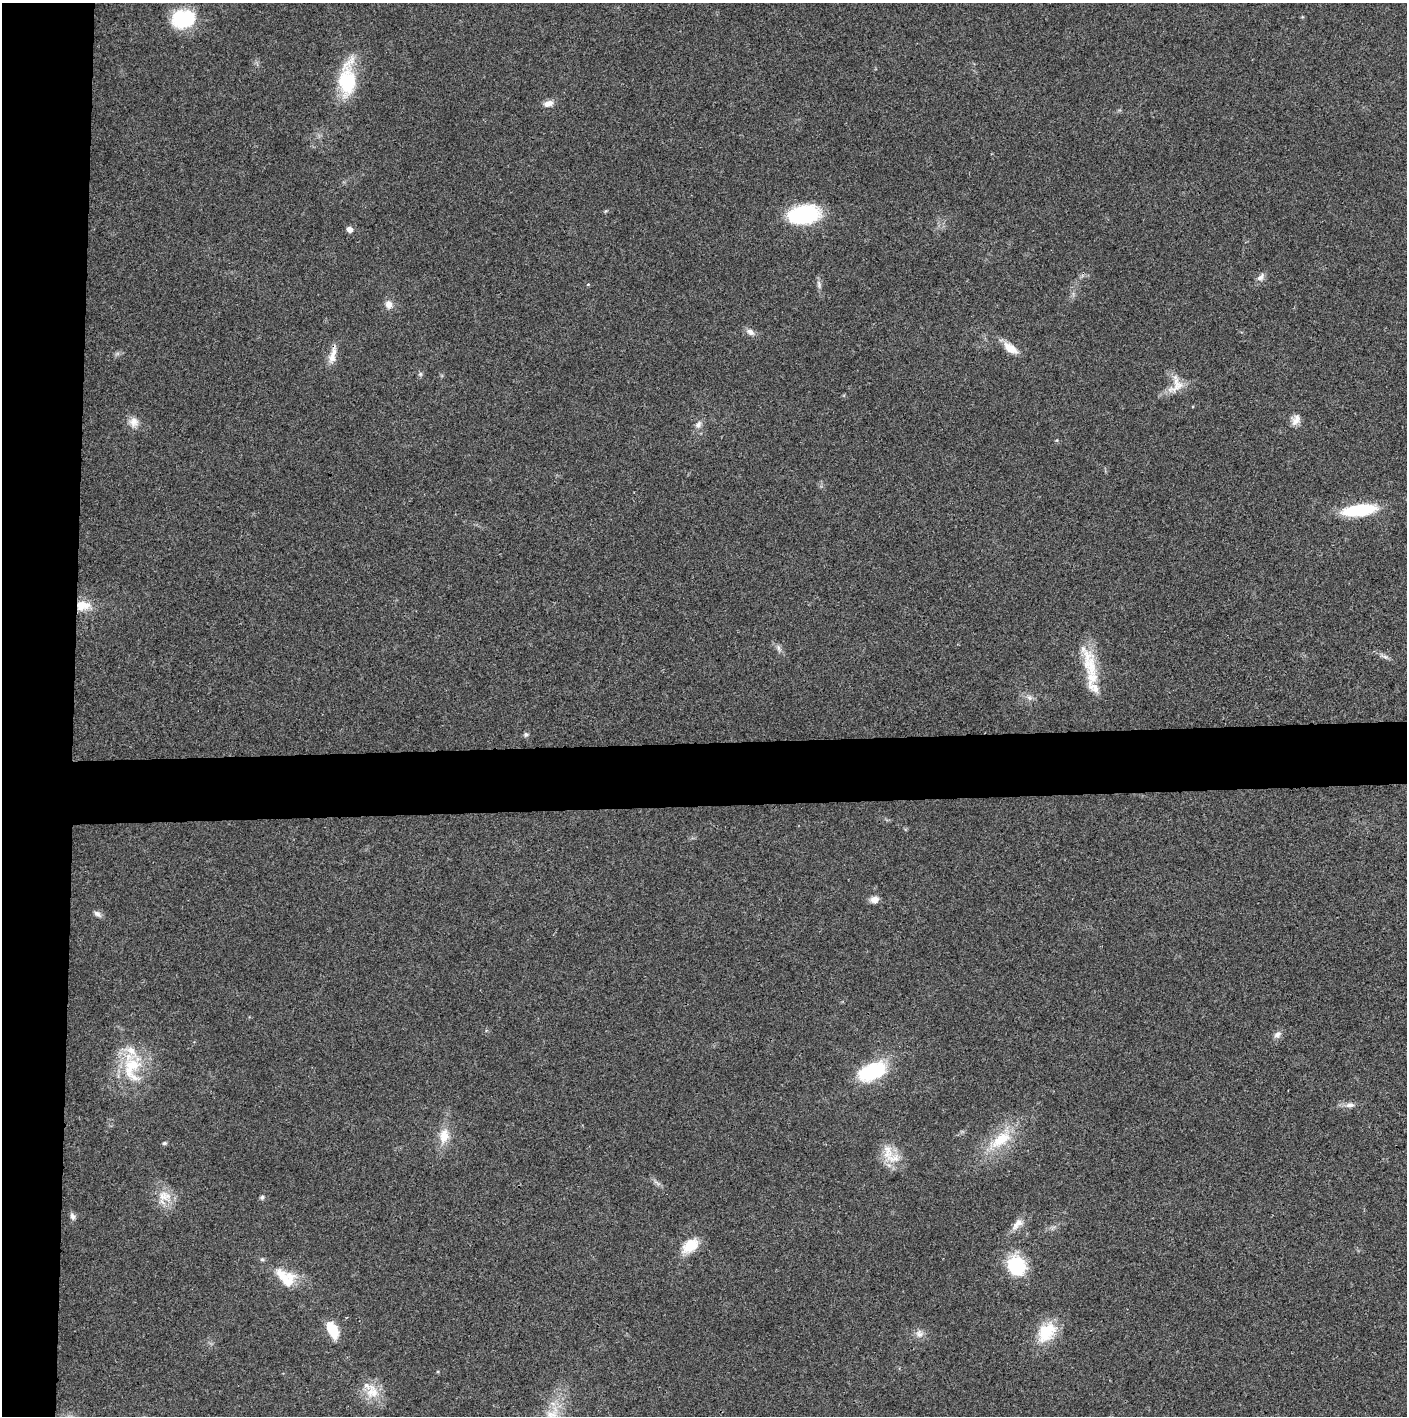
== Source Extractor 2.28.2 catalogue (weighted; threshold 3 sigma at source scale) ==
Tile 4 of 3 x 3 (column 1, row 2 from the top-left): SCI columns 4-1408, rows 1416-2829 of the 4220 x 4243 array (HDU 1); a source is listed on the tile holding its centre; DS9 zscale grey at full resolution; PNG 1409 x 1418 px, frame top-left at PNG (2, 3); no overlay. Shown black and unused: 9% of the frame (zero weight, under 3 of 4 exposures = <1% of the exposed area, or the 3 px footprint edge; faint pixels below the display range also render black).
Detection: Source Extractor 2.28.2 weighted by HDU 2 'WHT'; one run over the whole footprint, this tile lists its part. Background 0.0195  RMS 0.0041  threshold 0.0185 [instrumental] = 3 sigma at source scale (4.5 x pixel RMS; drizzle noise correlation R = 1.50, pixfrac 1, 0.05/0.05 arcsec/px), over >= 5 px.
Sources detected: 50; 5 inside a brighter listed object's ellipse — not listed separately; the other 45 listed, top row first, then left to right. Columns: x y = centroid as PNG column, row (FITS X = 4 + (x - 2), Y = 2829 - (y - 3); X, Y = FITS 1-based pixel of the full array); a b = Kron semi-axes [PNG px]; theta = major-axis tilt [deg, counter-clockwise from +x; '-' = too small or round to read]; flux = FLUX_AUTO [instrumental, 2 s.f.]
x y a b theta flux
183 19 25 19 6 23
347 80 47 20 86 23
548 103 13 8 16 2.7
804 215 31 18 8 34
349 229 5 5 - 2.9
1261 277 12 7 46 1.8
588 284 5 3 - 0.37
819 284 14 4 -82 1.3
388 304 11 9 -80 2.8
750 332 12 7 -32 2.2
1010 348 20 10 -35 5.3
333 355 28 8 77 4.2
420 374 6 5 - 0.71
1176 385 28 17 69 6.6
1296 420 15 10 64 3
134 422 13 12 - 3.6
698 425 10 8 46 1.8
1359 510 32 11 8 27
83 605 19 13 3 7.2
778 648 10 4 -79 1
1385 656 9 4 -9 1.1
1090 666 39 20 -76 15
1029 697 8 5 -58 1.2
526 734 6 5 - 0.94
875 899 10 8 10 2.5
97 914 11 6 -36 1.5
1277 1034 11 7 32 1.7
131 1069 43 25 -85 22
872 1071 27 15 22 33
1350 1105 11 7 9 2
444 1136 19 12 83 6.7
1001 1140 33 15 36 15
164 1143 5 4 - 0.81
888 1152 24 13 -84 7.4
164 1196 20 14 -2 6.8
262 1197 6 5 - 0.83
72 1216 9 7 -74 1.4
1017 1224 21 9 48 3.7
690 1246 23 14 38 8.2
1016 1266 18 16 -62 25
286 1277 31 19 -38 12
332 1329 16 8 -62 13
1046 1332 30 20 49 14
919 1334 11 9 -77 2.3
372 1392 21 18 -85 8.2
Overlapping masked pixels (flux is a lower limit): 2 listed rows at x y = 333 355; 83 605